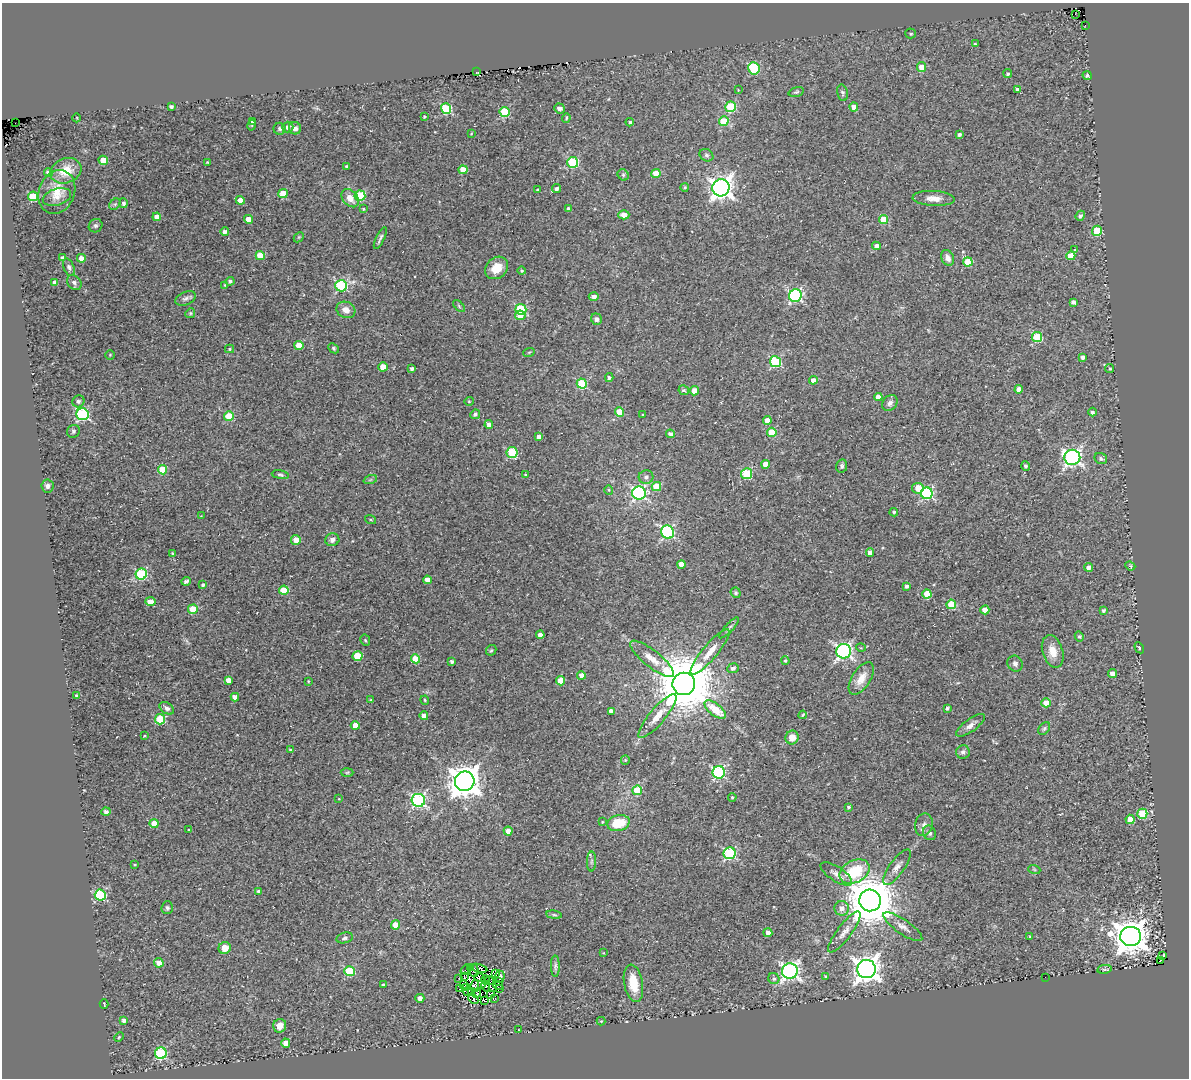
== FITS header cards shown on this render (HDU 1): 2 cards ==
NAXIS1  =                 1187
NAXIS2  =                 1076

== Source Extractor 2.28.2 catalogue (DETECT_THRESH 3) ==
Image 1187 x 1076 px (HDU 1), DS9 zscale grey, 1 PNG px = 1 image px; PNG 1191 x 1080 px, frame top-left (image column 1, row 1076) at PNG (2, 3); each listed source drawn as its Kron ellipse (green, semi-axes under 4 px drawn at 4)
Background 0.0208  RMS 0.014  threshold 0.0433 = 3 sigma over >= 5 px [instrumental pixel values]
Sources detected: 313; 9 with non-positive FLUX_AUTO (blend fragments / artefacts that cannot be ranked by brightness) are neither listed nor drawn; the other 304 listed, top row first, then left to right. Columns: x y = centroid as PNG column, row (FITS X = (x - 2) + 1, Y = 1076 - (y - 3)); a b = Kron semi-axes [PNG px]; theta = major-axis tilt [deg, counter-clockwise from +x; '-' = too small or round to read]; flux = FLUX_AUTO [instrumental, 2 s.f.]
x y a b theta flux
1075 14 3 2 - 8.9
1085 25 2 2 - 1.5
911 33 5 5 - 1.5
975 44 4 3 - 1
922 67 5 4 - 14
754 68 6 5 - 59
476 72 3 2 - 3.5
1008 74 4 4 - 1.6
1087 75 5 4 - 2.2
738 90 2 2 - 0.67
1017 90 4 4 - 3.3
796 92 8 4 16 1.7
842 93 8 5 -77 2.1
171 107 4 3 - 2.3
731 107 5 5 - 58
854 107 4 4 - 8.3
559 108 5 5 - 4.5
446 109 5 5 - 72
505 112 5 5 - 41
424 117 3 3 - 1.3
77 118 4 2 - 0.61
566 118 5 3 - 1.3
252 121 4 3 - 1.9
724 121 5 4 - 27
630 122 4 4 - 1.6
15 123 2 2 - 0.94
252 125 5 3 - 0.76
288 127 5 5 - 4.1
295 128 6 6 - 4
280 129 6 6 - 2.1
471 134 3 2 - 0.69
959 134 4 4 - 2.5
706 155 7 5 -31 2.4
103 160 4 4 - 16
207 162 4 3 - 0.91
573 162 5 5 - 67
346 166 3 3 - 1
463 170 4 4 - 15
66 171 16 12 21 21
48 173 4 4 - 5.3
656 173 4 4 - 16
623 175 6 5 - 1.8
685 187 4 3 - 1.3
721 188 9 8 - 680
556 189 4 4 - 2.6
538 190 4 3 - 2.2
57 192 22 18 68 20
283 193 5 4 - 18
33 196 5 5 - 48
360 196 5 5 - 46
57 197 14 8 17 7.6
350 198 10 7 -50 9.8
934 198 21 7 -3 8.5
240 200 4 4 - 7.5
123 203 5 4 - 2.2
115 204 6 5 - 1.9
568 208 4 4 - 1.9
363 209 4 3 - 1.1
624 215 5 4 - 6.8
1080 216 5 4 - 3.1
157 217 4 4 - 7
249 219 4 4 - 9.8
884 220 4 4 - 23
96 226 7 6 - 2.4
1097 231 5 5 - 48
225 232 4 4 - 3.4
299 237 6 4 44 1.2
380 238 12 3 64 2.5
876 246 4 4 - 5
1075 250 4 4 - 1.3
260 256 4 4 - 24
1071 256 4 4 - 14
63 258 4 3 - 3.9
81 258 4 4 - 6.5
948 258 8 6 -67 5.5
968 262 4 4 - 26
69 267 9 5 -69 2.5
497 268 12 10 43 16
522 271 4 4 - 1.2
230 281 4 4 - 2.1
74 282 8 6 -48 2.9
55 283 4 4 - 7.2
225 285 4 4 - 1.1
341 286 6 6 - 100
795 296 6 6 - 170
594 297 5 4 - 4.2
186 298 11 6 21 3.5
1073 302 4 4 - 3.5
459 306 7 4 -47 1.6
521 309 5 5 - 64
346 310 10 8 -25 7.5
190 313 5 4 - 1.3
520 315 5 4 - 12
596 319 6 5 - 3.8
1037 337 5 5 - 58
299 345 5 4 - 14
334 348 6 4 -43 1.5
230 349 4 4 - 1.1
529 352 6 3 19 0.99
110 355 5 4 - 1
1083 357 4 4 - 3.5
775 362 5 5 - 75
383 367 4 4 - 15
412 369 4 3 - 2.6
1110 369 4 4 - 1.3
609 378 4 4 - 2.2
813 380 4 4 - 6.5
582 384 5 5 - 47
1019 389 4 4 - 7.8
684 390 5 4 - 2.3
695 391 4 4 - 13
878 397 4 4 - 8.6
78 401 6 6 - 2.4
469 401 4 4 - 1.1
890 403 9 7 49 3.6
619 412 4 4 - 20
1092 412 4 4 - 2.1
82 414 6 6 - 130
475 414 5 4 - 2.6
643 415 3 2 - 0.9
229 416 5 4 - 32
767 420 4 4 - 7.9
489 425 4 4 - 4.2
73 431 7 6 - 2.1
772 432 5 4 - 31
670 434 4 4 - 2.8
539 437 4 4 - 5.8
512 453 5 5 - 66
1072 457 8 7 - 310
1101 459 6 5 - 2.1
766 464 4 4 - 9
842 466 7 5 78 2.2
1026 466 5 4 - 2.1
162 470 4 4 - 25
747 474 5 5 - 63
280 475 9 4 -10 1.9
525 475 3 2 - 0.9
646 477 7 7 - 3.6
370 480 7 4 19 1.4
47 486 6 6 - 3.1
656 487 5 4 - 21
918 488 6 5 - 12
609 490 5 3 - 0.77
639 493 7 6 - 200
927 493 6 6 - 120
894 512 4 4 - 1.9
201 516 3 3 - 0.71
370 519 6 3 -19 0.94
668 532 7 6 - 140
296 540 5 5 - 9.4
332 540 7 6 - 3.9
870 553 4 4 - 5.2
173 554 4 3 - 2.5
682 564 4 4 - 13
1130 566 5 4 - 1.5
1089 567 4 4 - 4.4
141 574 5 5 - 78
427 580 4 4 - 8.4
186 581 5 3 - 2.5
203 585 4 4 - 1.9
906 586 4 3 - 2.7
284 590 5 4 - 24
736 593 5 5 - 1.5
927 594 4 4 - 25
150 602 5 4 - 9.7
951 604 5 5 - 41
193 609 5 4 - 32
985 610 4 4 - 12
1103 610 3 3 - 2.1
729 628 14 4 46 2.7
540 635 4 4 - 4.8
1079 636 5 4 - 1.5
365 640 6 4 -62 1.4
861 648 5 3 - 0.81
1139 648 6 4 -60 1
491 650 6 4 42 1.3
844 651 7 7 - 270
1053 651 17 10 -73 13
710 652 29 7 50 14
357 656 5 5 - 35
416 659 5 4 - 23
652 659 27 8 -39 13
785 661 4 3 - 1.4
452 662 4 3 - 2.3
1015 664 8 7 - 3.8
733 668 6 5 - 3.5
1112 674 4 4 - 5.9
581 675 4 4 - 5.8
861 678 18 9 58 13
228 680 4 4 - 6
308 681 3 3 - 0.91
561 681 4 4 - 14
684 684 11 11 - 8900
77 696 4 3 - 2.4
235 697 4 4 - 6.5
371 700 3 3 - 1.1
425 700 4 4 - 1.1
1046 703 5 4 - 13
167 708 8 5 -35 3.8
947 708 4 3 - 1.9
715 710 13 6 -37 24
611 711 4 4 - 6.3
803 715 4 3 - 0.92
424 716 4 4 - 6.6
657 716 28 7 50 14
160 719 5 5 - 46
971 725 17 6 36 5.6
355 726 4 4 - 11
1044 728 7 5 49 1.8
144 736 4 3 - 0.89
792 738 7 6 - 9
291 750 3 3 - 1.4
963 752 7 6 - 3.1
625 760 5 4 - 1.2
347 772 6 4 2 1.6
719 772 6 6 - 140
465 781 10 9 - 1700
637 790 5 5 - 27
732 797 4 3 - 1.1
339 799 4 2 - 0.66
418 800 7 6 - 170
848 807 3 3 - 1.4
106 812 4 4 - 3
1142 814 5 5 - 46
1130 819 4 4 - 8.8
602 822 2 2 - 0.81
618 823 11 8 15 25
154 824 4 4 - 14
924 825 11 8 76 5.4
189 830 2 2 - 0.72
508 831 4 4 - 8.9
929 833 7 6 - 3.2
730 853 6 6 - 100
591 862 10 4 89 2.5
135 864 3 2 - 0.9
897 867 21 7 54 7.4
1034 869 6 4 -19 1.2
854 872 16 11 26 39
836 874 18 7 -33 6.2
259 891 3 3 - 2.3
100 895 5 5 - 92
870 900 11 11 - 5300
167 908 6 5 - 2.2
842 908 7 7 - 5.8
554 915 8 4 -8 1.6
395 925 4 4 - 16
903 927 23 7 -34 7.2
844 932 25 7 53 8.5
768 933 4 4 - 5.8
1131 936 10 9 - 2100
1030 937 4 4 - 1
345 938 8 5 14 2.6
225 948 6 6 - 11
603 953 4 3 - 0.74
1163 955 3 2 - 0.91
1160 961 3 2 - 3.9
159 963 5 4 - 8.3
555 966 11 4 -89 2.3
471 968 3 2 - 0.58
479 968 8 4 -14 2.9
866 969 9 9 - 1000
1105 969 7 2 9 1.1
465 970 5 3 - 7.4
474 970 6 3 -90 4.7
349 971 5 5 - 52
790 971 8 7 - 340
495 973 3 2 - 0.73
464 976 3 2 - 0.77
500 976 6 5 - 6
825 976 3 3 - 1
1045 977 2 2 - 3.2
479 978 5 3 - 0.92
459 979 3 2 - 1.5
774 979 6 5 - 2.1
486 980 5 3 - 2.2
490 981 4 2 - 1.4
499 982 2 2 - 1.5
633 983 19 9 -80 21
463 984 3 2 - 0.67
482 984 4 3 - 3.2
384 985 4 3 - 2.4
475 986 6 4 78 1.5
486 986 5 3 - 0.3
498 986 5 3 - 0.3
467 988 3 2 - 2
493 988 3 2 - 0.73
460 989 3 2 - 0.91
500 989 3 2 - 2.8
468 992 4 2 - 0.92
471 992 3 2 - 1.4
477 993 5 4 - 1.9
490 995 3 2 - 0.9
420 998 4 4 - 5.2
494 998 4 2 - 0.5
474 999 5 2 - 0.47
484 1001 3 2 - 1.6
104 1004 5 2 - 1
124 1020 4 3 - 3.3
601 1021 4 4 - 0.89
280 1026 7 6 - 7.4
519 1030 3 2 - 0.6
119 1037 5 3 - 0.9
286 1043 4 4 - 12
161 1053 6 6 - 86
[9 non-positive-flux detections neither listed nor drawn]